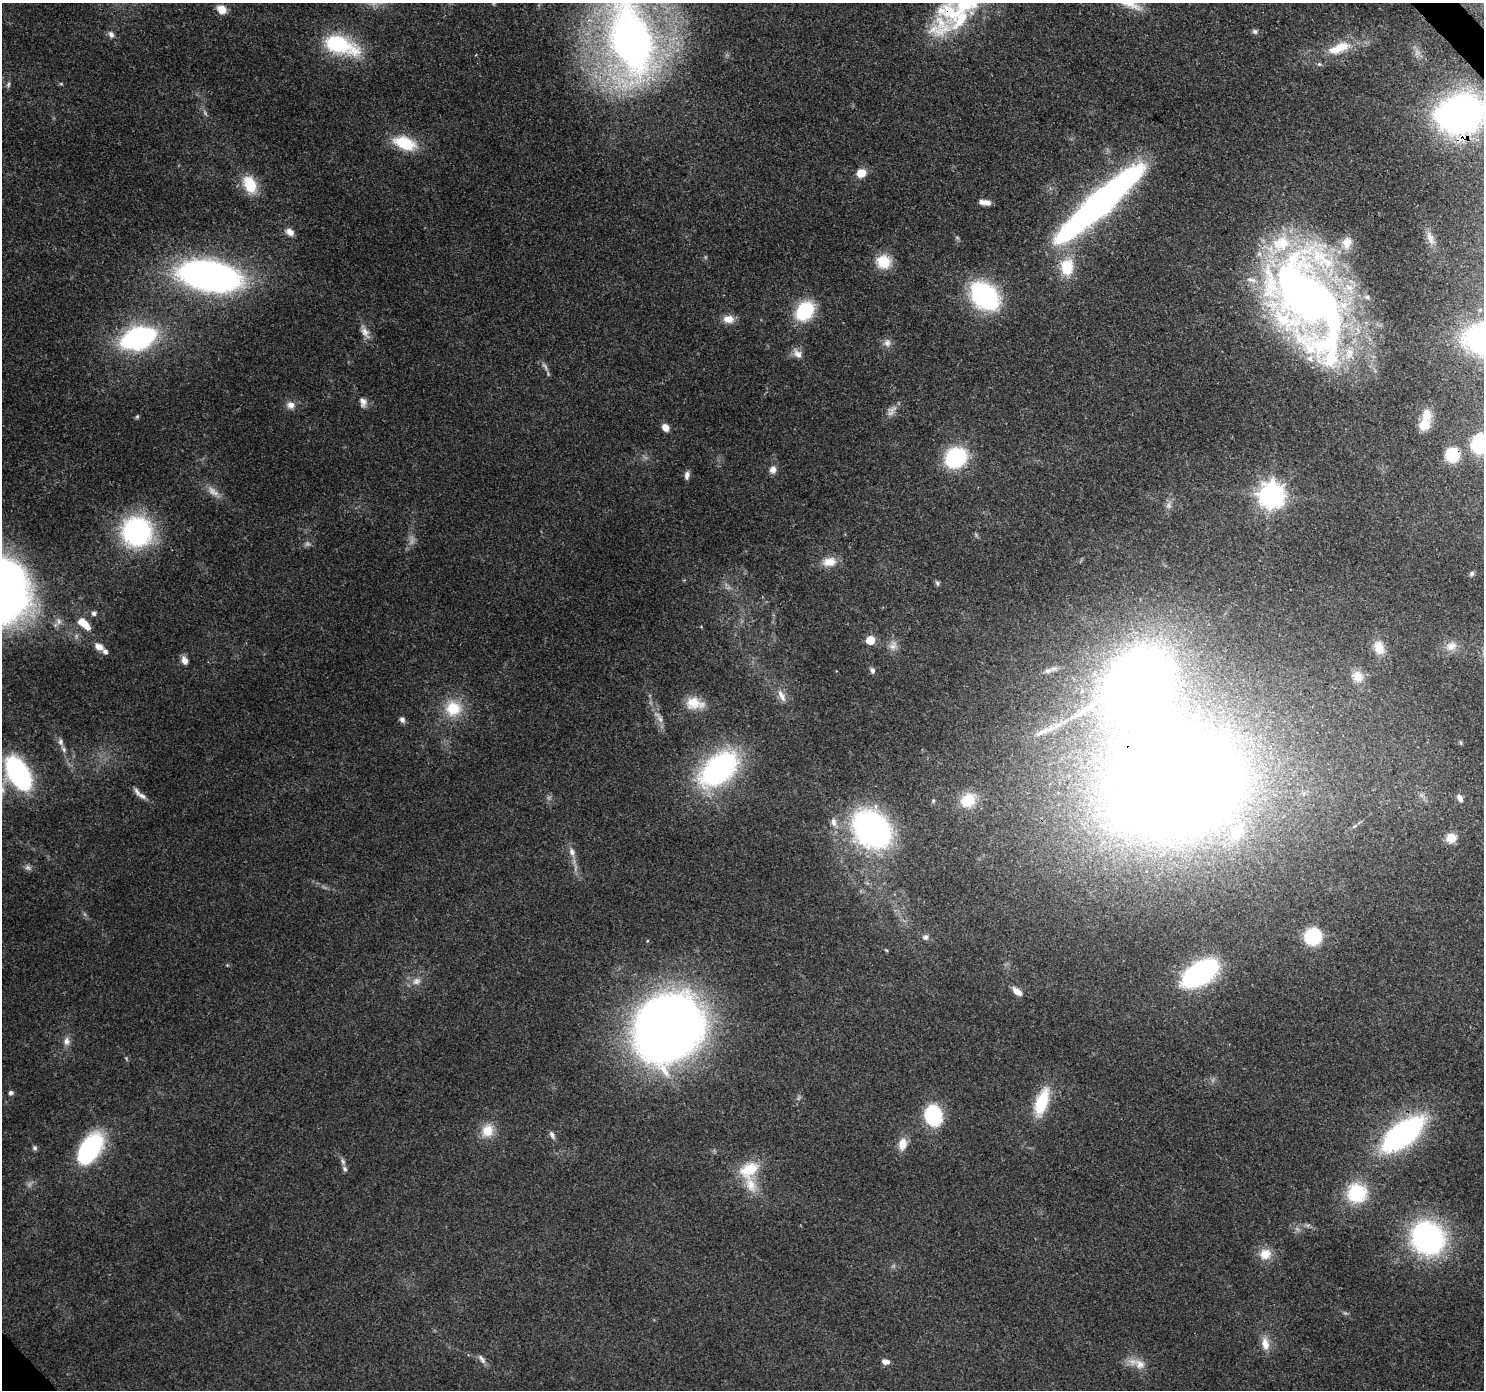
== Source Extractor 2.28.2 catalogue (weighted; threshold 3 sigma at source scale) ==
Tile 10 of 4 x 4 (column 2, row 3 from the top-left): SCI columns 1573-3054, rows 1617-3004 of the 6113 x 6069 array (HDU 1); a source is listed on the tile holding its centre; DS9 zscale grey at full resolution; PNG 1486 x 1392 px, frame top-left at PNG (2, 3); no overlay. Shown black and unused: <1% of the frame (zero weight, under 3 of 4 exposures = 7% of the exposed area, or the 3 px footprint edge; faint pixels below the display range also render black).
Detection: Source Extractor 2.28.2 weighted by HDU 2 'WHT'; one run over the whole footprint, this tile lists its part. Background 0.13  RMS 0.0047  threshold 0.0213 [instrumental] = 3 sigma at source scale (4.5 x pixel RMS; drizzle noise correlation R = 1.50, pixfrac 1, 0.0396/0.0396 arcsec/px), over >= 5 px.
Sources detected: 136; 11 too faint to see at this stretch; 2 inside a brighter object's white glare — not listed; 14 inside a brighter listed object's ellipse — not listed separately; the other 109 listed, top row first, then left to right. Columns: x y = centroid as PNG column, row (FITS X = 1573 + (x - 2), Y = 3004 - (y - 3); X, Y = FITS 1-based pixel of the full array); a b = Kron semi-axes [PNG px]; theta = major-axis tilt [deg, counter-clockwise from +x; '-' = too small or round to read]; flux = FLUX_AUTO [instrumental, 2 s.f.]
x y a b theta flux
221 9 12 10 -39 4.9
940 27 51 39 53 32
1255 31 8 7 - 1.2
111 34 9 7 -66 2.1
631 41 97 52 -80 310
339 45 38 18 -18 45
1341 47 24 15 13 12
1319 64 6 5 - 0.85
8 85 8 5 75 1.2
1461 115 32 26 18 250
405 143 28 15 -20 19
861 173 10 9 - 6.5
250 185 19 12 -64 16
982 202 11 7 -11 2.8
1099 203 72 12 42 420
290 232 11 8 -35 3.3
1430 238 21 8 -69 3.9
1347 243 18 14 68 7
883 262 17 16 - 13
1067 267 20 16 88 16
210 276 45 22 -10 250
985 296 20 14 -44 120
1306 299 101 56 -65 470
805 311 19 15 50 32
729 319 14 10 -1 5
365 331 20 8 -65 4.1
138 338 19 12 18 150
887 343 12 9 -84 2.8
797 354 16 9 -49 3.6
545 367 17 5 -60 2
363 402 12 8 -77 2.9
290 405 11 9 -35 3.2
137 416 6 5 - 0.73
1424 425 14 12 60 7.4
665 427 7 6 - 4.7
1480 444 15 13 74 47
1452 455 11 11 - 24
956 458 24 20 32 38
773 469 10 8 79 3
687 475 10 6 81 2.1
1271 495 9 8 - 500
1168 505 10 7 85 2.1
137 531 29 29 - 83
829 562 19 12 8 6.7
1472 574 6 5 - 1.1
937 583 9 5 -68 1
94 613 7 6 - 1.4
59 621 10 8 -72 2.6
84 624 17 8 -43 8.7
870 640 5 5 - 16
893 645 15 11 67 4
1451 646 16 13 20 5.6
99 647 12 8 -29 3.8
1379 648 18 13 -68 8.7
184 660 9 7 -65 3.4
872 670 8 6 -71 1.5
1048 670 10 7 14 2
1357 676 17 14 -51 6.8
781 696 18 8 -63 4.3
694 703 23 14 -8 9.4
453 708 22 21 - 17
402 719 8 6 -56 1.8
660 719 14 7 -59 2.8
1040 733 13 7 28 3
1461 743 6 4 -71 0.62
63 749 12 6 -60 2
719 769 38 23 40 110
18 773 28 15 -59 100
1176 786 96 73 18 1300
2 790 12 8 -88 3
1421 795 6 6 - 1.2
142 796 13 7 -32 2.6
1460 798 11 7 -62 2.5
968 800 16 14 36 14
933 801 5 5 - 0.62
834 822 13 8 -83 3.2
872 829 31 25 -45 160
1451 838 13 11 39 6.4
572 852 10 7 -74 2.9
28 868 9 8 - 1.7
1313 936 11 10 - 43
925 937 8 8 - 1.6
886 950 5 3 - 0.49
227 965 4 4 - 0.48
1200 973 24 13 33 140
416 981 12 10 24 3.7
1017 991 10 6 -39 5.1
665 1028 65 53 -74 480
66 1041 12 9 90 3.2
126 1058 8 3 -59 0.59
11 1093 6 5 - 1.3
1042 1102 35 14 72 20
933 1115 13 10 -78 56
488 1131 19 15 66 8.9
1403 1134 36 16 38 150
552 1135 11 6 -64 1.8
902 1144 17 11 79 5.5
34 1148 6 5 - 1.3
90 1148 34 19 56 55
343 1161 10 6 -64 1.6
749 1170 29 20 35 16
1357 1193 20 19 - 29
1297 1229 8 5 -45 1.4
1428 1238 29 26 -51 120
1265 1254 16 14 14 7.5
1265 1344 20 10 -78 5.7
482 1359 15 6 -53 2.1
885 1362 10 6 -12 2.4
1139 1364 19 12 -34 6.2
Overlapping masked pixels (flux is a lower limit): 5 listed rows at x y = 940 27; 1461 115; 1306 299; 1452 455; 1176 786
Isophote crosses this tile's border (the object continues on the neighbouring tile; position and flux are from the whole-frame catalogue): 4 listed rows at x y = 631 41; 1461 115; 1480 444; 2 790